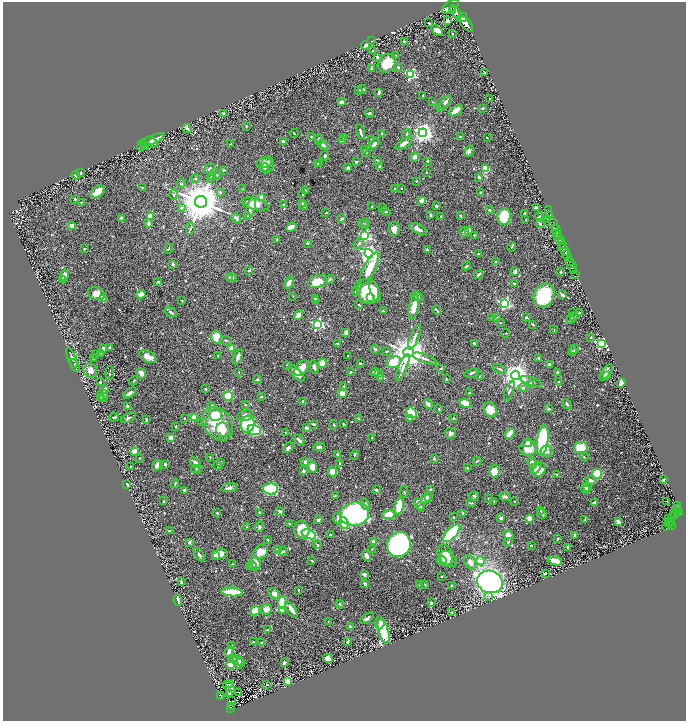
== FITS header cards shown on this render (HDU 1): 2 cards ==
NAXIS1  =                 1367
NAXIS2  =                 1437

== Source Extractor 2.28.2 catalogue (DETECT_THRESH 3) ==
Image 1367 x 1437 px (HDU 1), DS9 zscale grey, zoomed out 1/2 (1 PNG px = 2 x 2 image px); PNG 688 x 723 px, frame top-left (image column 2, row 1437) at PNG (3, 2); each listed source drawn as its Kron ellipse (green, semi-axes under 4 px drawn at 4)
Background 1.29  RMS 0.019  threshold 0.058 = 3 sigma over >= 5 px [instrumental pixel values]
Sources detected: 706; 48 cannot appear on this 1/2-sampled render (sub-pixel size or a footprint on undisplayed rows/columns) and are neither listed nor drawn; of the other 658, the 500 brightest by FLUX_AUTO listed and drawn (158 fainter detections omitted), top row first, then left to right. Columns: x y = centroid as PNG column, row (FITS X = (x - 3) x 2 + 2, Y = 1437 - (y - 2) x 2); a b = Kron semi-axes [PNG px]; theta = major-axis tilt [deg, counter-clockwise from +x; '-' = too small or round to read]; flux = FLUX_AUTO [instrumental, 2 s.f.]
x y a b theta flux
450 7 10 5 36 7900
452 11 3 2 - 1400
456 12 8 4 -58 6300
462 18 5 3 - 5100
447 21 4 3 - 12
429 23 3 2 - 3.1
466 24 10 4 -50 8600
437 30 6 4 -33 20
453 34 3 2 - 2.7
372 41 3 1 - 2.3
404 42 2 2 - 13
366 45 4 2 - 38
373 51 3 2 - 6.3
395 56 3 2 - 3.8
377 57 3 3 - 4.9
387 63 10 8 47 76
398 67 3 3 - 3.9
371 68 4 3 - 3.9
484 73 2 2 - 4.5
411 75 3 3 - 370
359 90 3 3 - 4.5
362 90 4 3 - 10
379 92 3 2 - 12
423 96 3 2 - 6.8
490 99 2 2 - 3.9
341 102 2 2 - 46
433 102 3 3 - 3
445 102 8 3 50 18
441 108 3 2 - 2.5
483 108 2 2 - 3.8
456 111 7 3 33 81
224 113 3 2 - 12
369 113 4 4 - 5.8
246 126 2 2 - 3.7
187 128 5 3 - 16
360 132 7 3 -74 15
294 133 4 2 - 3.1
423 133 4 4 - 2300
382 134 3 2 - 5
407 134 5 3 - 4.9
311 137 3 2 - 3
344 137 2 2 - 5.9
460 137 3 2 - 3.2
487 138 2 2 - 2.4
319 139 5 3 - 4.8
152 140 13 3 24 49
372 140 3 2 - 4.7
284 141 4 3 - 11
343 141 3 3 - 14
153 143 5 3 - 15
231 144 3 2 - 2.7
374 144 5 3 - 17
404 144 9 4 34 23
142 145 6 3 67 4.4
323 145 5 4 - 11
145 146 3 2 - 4.2
364 149 2 2 - 2.4
469 151 6 4 67 12
367 152 3 2 - 2.3
325 156 5 3 - 7.9
414 157 4 3 - 25
377 160 3 3 - 3.2
427 161 2 2 - 3.6
356 162 2 2 - 11
264 163 8 5 14 25
317 163 3 2 - 2.5
320 163 4 2 - 2.6
268 164 8 6 86 14
380 166 3 3 - 6.4
265 168 4 4 - 10
348 168 3 3 - 12
209 169 6 3 39 4.4
486 169 4 3 - 120
224 170 3 3 - 6.2
426 172 2 2 - 2.8
81 173 3 2 - 3.7
76 175 4 3 - 6.7
217 175 4 2 - 2.4
211 176 3 2 - 2.6
479 177 4 3 - 9.4
195 178 4 3 - 4
210 178 4 2 - 3
416 181 3 2 - 2.7
181 183 5 3 - 3.3
142 187 2 2 - 2.5
401 188 2 2 - 2.6
243 189 4 2 - 2.7
394 189 3 3 - 2.8
305 190 3 2 - 2.8
98 192 8 5 38 49
220 192 4 3 - 5.5
480 193 4 2 - 4.8
303 194 2 2 - 11
174 195 5 2 - 3.2
262 197 3 3 - 50
75 199 2 2 - 4.2
421 201 4 3 - 29
81 202 2 2 - 2.6
201 202 6 6 - 16000
302 203 2 2 - 3.4
255 204 14 5 -13 43
283 205 3 3 - 2.5
303 205 4 2 - 6.3
436 206 3 2 - 4.2
372 207 3 3 - 3.5
383 207 3 2 - 2.6
181 208 4 3 - 6.6
536 208 3 2 - 16
251 209 11 4 74 20
489 210 3 2 - 5.4
548 210 2 1 - 36
385 211 5 3 - 5.7
326 213 2 2 - 3
525 213 2 2 - 3.4
431 215 4 3 - 5.6
550 215 2 1 - 44
150 216 3 3 - 120
247 216 3 2 - 2.4
441 216 2 2 - 2.5
460 216 2 2 - 5.5
540 216 4 2 - 2.6
504 217 8 6 80 210
121 218 2 2 - 5.1
236 218 5 3 - 14
342 219 3 3 - 9
547 219 3 2 - 3.6
526 220 2 2 - 3
365 223 4 3 - 3.8
148 224 3 3 - 13
363 224 5 3 - 10
540 224 4 3 - 5.2
553 224 7 2 -69 2300
72 226 3 3 - 27
291 227 5 3 - 35
190 229 6 2 79 4.8
394 229 7 5 -83 18
418 229 9 3 -29 24
469 230 2 2 - 32
556 230 6 2 -66 2700
464 232 5 4 - 7.2
474 235 2 2 - 4.1
365 236 4 4 - 500
558 236 4 2 - 740
559 238 3 2 - 980
277 239 3 3 - 3.1
561 241 4 3 - 1600
307 243 3 3 - 6
359 243 6 4 54 8.1
563 246 4 1 - 570
512 247 5 2 - 3.2
84 249 3 2 - 3.7
168 249 5 2 - 3.2
427 249 3 3 - 5.8
564 250 7 3 -48 1600
369 254 5 4 - 1500
478 254 3 2 - 3.9
567 256 6 3 -69 4300
570 261 2 2 - 930
496 262 2 2 - 8.6
173 264 4 3 - 6.1
572 265 8 2 -64 2700
466 266 4 2 - 4.4
369 268 17 6 62 90
249 270 4 3 - 5.7
574 271 3 2 - 540
515 272 3 2 - 17
561 272 2 2 - 3
478 274 5 2 - 8.7
576 274 2 1 - 220
64 275 6 4 77 16
229 277 3 3 - 3
232 278 5 4 - 6.6
63 279 4 3 - 11
330 279 5 3 - 6.4
158 282 3 3 - 4
318 282 10 6 17 66
289 283 6 4 58 25
514 283 3 2 - 4.5
358 287 3 3 - 4.3
356 291 4 3 - 5.6
375 291 12 4 -70 30
368 292 13 10 -68 220
96 294 9 6 -16 45
141 294 4 3 - 22
544 295 12 10 64 240
563 295 3 2 - 11
293 296 2 2 - 2.2
417 296 6 3 -17 6.2
316 298 3 3 - 6.9
370 298 3 2 - 22
104 299 4 3 - 43
182 300 3 2 - 3
315 301 3 3 - 4
505 303 4 4 - 650
359 305 2 2 - 4.6
414 307 12 5 80 49
437 310 4 1 - 4.1
383 311 3 2 - 4.1
171 312 6 3 -31 8.2
572 313 2 2 - 2.7
579 313 3 2 - 5.4
299 315 5 3 - 20
492 317 4 3 - 4.6
526 317 2 2 - 18
573 317 3 2 - 7.5
497 318 4 3 - 3.5
571 319 4 2 - 7.4
500 323 2 2 - 3.7
533 324 3 2 - 4.2
317 325 4 4 - 560
554 330 3 2 - 2.3
346 332 4 3 - 14
506 333 4 2 - 2.5
217 337 6 5 - 79
414 337 13 3 67 15
591 337 3 2 - 3.4
226 340 6 3 -10 4.3
474 343 4 2 - 4.3
601 343 4 3 - 400
337 344 3 2 - 2.9
103 348 3 2 - 10
110 348 4 2 - 3.6
232 348 3 3 - 33
375 349 4 2 - 4.6
575 349 5 3 - 5.7
387 351 4 3 - 4.4
572 351 4 3 - 4.4
409 352 5 5 - 8200
101 353 3 3 - 3.5
96 354 2 2 - 3.7
218 356 3 2 - 3.8
348 356 3 1 - 2.7
148 357 9 5 -28 29
238 357 8 3 65 17
72 358 10 3 -68 9.8
93 358 3 3 - 5.7
424 358 12 3 -19 13
538 358 3 3 - 3.5
394 362 7 6 - 100
322 363 4 4 - 66
360 363 3 2 - 4.3
549 364 2 2 - 14
75 365 7 4 -60 5.9
287 365 4 2 - 3.1
314 367 7 3 -72 17
403 367 14 3 67 17
302 368 9 5 49 35
441 368 4 2 - 4
500 369 7 3 -22 6.5
90 370 7 6 - 28
239 372 2 2 - 2.8
351 372 3 2 - 4.2
375 372 4 4 - 11
558 372 3 2 - 8.4
606 372 9 3 58 14
110 373 7 2 85 3.1
141 373 6 4 -59 24
296 373 10 4 -46 32
472 373 7 3 22 8.9
378 374 3 2 - 2.6
516 375 4 4 - 4600
479 376 3 2 - 2.3
606 376 4 3 - 4.1
381 377 3 2 - 34
258 379 4 4 - 5.5
446 379 4 3 - 2.5
134 381 5 2 - 2.8
531 381 11 3 -19 7.7
100 382 3 3 - 3.7
558 382 3 2 - 2.8
621 383 5 3 - 34
531 384 4 3 - 9.8
344 386 3 2 - 3
523 388 4 4 - 5.2
206 389 3 2 - 4.4
105 390 4 4 - 14
509 391 10 2 69 6
129 393 7 3 34 11
342 393 3 2 - 100
469 393 3 3 - 2.6
103 395 6 5 - 17
228 396 5 4 - 110
100 397 4 3 - 3.5
261 397 3 2 - 4.6
102 399 4 3 - 3.9
303 401 2 2 - 4.3
465 403 6 4 -23 51
245 404 2 2 - 2.7
428 404 5 3 - 12
567 404 5 3 - 8.1
127 406 3 3 - 9
212 406 2 2 - 28
439 409 3 2 - 2.8
490 409 7 6 - 62
548 409 4 3 - 5.7
411 413 6 4 -45 90
215 415 6 5 - 120
245 415 8 5 12 19
114 417 5 2 - 5
194 417 2 2 - 73
128 418 8 4 27 7.9
184 418 2 2 - 4.3
453 418 4 2 - 3.4
359 419 3 3 - 4.2
409 419 3 3 - 5.9
146 420 3 2 - 5.6
202 422 4 3 - 4.4
218 424 18 13 -56 160
248 424 8 6 75 310
313 424 3 2 - 5.6
344 424 3 2 - 3.9
334 425 3 2 - 4.8
175 427 3 2 - 3.9
306 428 4 3 - 13
223 430 7 6 - 34
254 430 7 5 -17 210
285 433 3 2 - 2.2
450 433 6 5 - 12
510 434 6 3 53 72
372 437 2 2 - 2.4
171 438 3 3 - 33
299 440 6 3 -44 15
543 440 15 5 82 380
528 443 4 3 - 9.7
319 447 5 3 - 13
288 448 6 4 44 9.5
528 448 8 8 - 59
581 448 7 5 4 89
134 451 4 3 - 40
546 451 6 5 - 20
338 455 3 2 - 9.6
354 455 4 3 - 5.2
210 457 3 2 - 3
584 457 4 3 - 3.7
139 458 3 2 - 2.7
434 459 3 3 - 4.1
477 461 4 2 - 3.1
195 462 6 3 -35 14
221 462 4 3 - 5.1
305 462 4 3 - 11
340 463 3 3 - 4.5
532 463 5 4 - 12
165 464 3 2 - 8.9
157 465 6 3 67 17
218 466 4 3 - 6.7
130 467 2 2 - 2.8
312 467 6 5 - 34
199 468 3 2 - 5.1
468 468 3 2 - 3.5
536 468 7 4 48 33
196 469 4 2 - 4.2
539 470 8 5 48 52
303 471 4 4 - 4.6
494 471 6 5 - 53
333 472 4 4 - 58
597 474 5 4 - 170
557 475 2 2 - 6.3
591 480 5 3 - 17
663 480 3 2 - 3.1
175 484 4 3 - 3.4
127 485 3 2 - 12
229 488 8 4 11 18
588 488 4 3 - 12
270 489 7 5 -1 350
431 489 3 2 - 3.7
585 489 5 4 - 8
185 490 4 3 - 10
376 490 2 2 - 12
404 492 6 3 -82 4.5
335 496 3 2 - 2.7
474 496 5 4 - 6.1
428 497 3 3 - 4.5
505 497 6 4 -23 8.9
426 498 6 3 55 14
489 498 3 2 - 3
164 501 3 2 - 2.3
494 501 2 2 - 3.6
514 501 2 2 - 2.8
417 502 4 3 - 32
595 502 4 2 - 7.8
667 502 2 1 - 3.4
471 503 5 2 - 4.2
365 504 6 4 -64 10
677 505 3 2 - 270
399 506 8 4 82 140
420 506 4 3 - 3.5
678 508 4 2 - 390
541 510 4 3 - 3.1
280 511 5 3 - 6.1
259 512 3 2 - 3.7
677 512 2 2 - 290
680 512 3 2 - 850
217 513 3 2 - 3.7
463 513 3 2 - 4.6
675 513 5 3 - 620
354 514 15 11 12 790
542 514 5 3 - 4.7
389 515 6 4 6 63
672 516 3 2 - 71
453 517 2 2 - 4.5
501 518 4 3 - 11
529 518 3 3 - 41
338 519 6 4 -69 18
585 519 4 2 - 2.9
669 519 2 2 - 170
318 520 3 3 - 8.4
670 521 2 1 - 200
618 522 4 3 - 17
344 523 6 4 -70 140
668 523 2 1 - 58
289 524 3 2 - 3.9
668 525 6 3 49 770
671 526 3 2 - 560
247 527 3 3 - 3.6
259 527 5 4 - 7.6
302 530 8 7 - 79
169 531 3 2 - 4.5
452 533 11 5 47 490
309 534 8 4 -22 220
330 535 2 2 - 8.4
508 535 5 4 - 25
574 535 4 2 - 4.1
558 538 2 2 - 3.1
268 540 3 2 - 3.5
373 541 2 2 - 24
189 542 4 3 - 7.9
508 542 4 3 - 4.2
317 545 4 3 - 3.3
399 545 13 11 58 980
531 546 3 2 - 2.6
568 547 3 2 - 8.9
372 549 2 2 - 2.8
277 550 4 3 - 2.7
261 552 8 6 44 51
282 552 5 3 - 12
220 554 8 5 14 50
199 555 8 4 -55 8.3
216 555 3 2 - 5.1
445 555 11 7 -74 37
366 556 5 3 - 21
448 559 9 6 -41 43
442 560 5 4 - 41
312 561 2 2 - 4.6
480 561 4 4 - 29
555 561 7 4 -14 59
470 562 7 5 -62 25
255 563 7 5 -65 25
233 564 2 2 - 2.9
253 566 4 3 - 5.3
249 567 3 2 - 3.4
545 573 3 2 - 5.7
364 574 3 3 - 7.6
442 576 2 2 - 2.6
181 582 3 2 - 5.1
490 582 13 11 -18 1600
365 584 4 3 - 7.7
425 584 3 3 - 2.3
419 585 3 3 - 2.6
451 586 3 2 - 2.5
298 590 3 2 - 2.2
232 592 11 3 -3 190
274 593 6 4 -45 22
488 597 4 3 - 6.1
178 600 6 2 -79 7.8
282 603 6 4 89 160
431 603 3 2 - 4.1
340 604 4 2 - 3.9
266 609 6 5 - 27
283 610 4 4 - 13
291 610 9 3 -56 31
255 611 5 4 - 84
452 613 3 3 - 10
367 618 7 3 37 11
328 622 4 3 - 2.8
380 623 6 4 84 19
350 627 3 3 - 5.5
267 630 4 3 - 2.4
384 631 13 5 -75 130
253 642 3 2 - 4.6
347 642 3 2 - 7.4
262 643 3 3 - 3.1
232 645 3 2 - 4.2
229 651 5 3 - 17
328 658 5 4 - 35
234 659 4 2 - 13
239 661 6 3 -38 7.7
284 663 3 3 - 6.8
239 664 5 3 - 6.3
230 665 4 4 - 32
287 681 3 3 - 160
230 683 4 3 - 3.8
267 685 2 2 - 4.1
229 686 6 4 -41 10
238 692 3 1 - 6.2
230 694 4 3 - 4.9
221 695 2 1 - 13
220 697 3 2 - 100
232 701 2 1 - 3.8
231 707 2 1 - 10
231 709 4 2 - 100
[158 fainter detections neither listed nor drawn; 48 sub-pixel or undisplayed-footprint detections neither listed nor drawn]